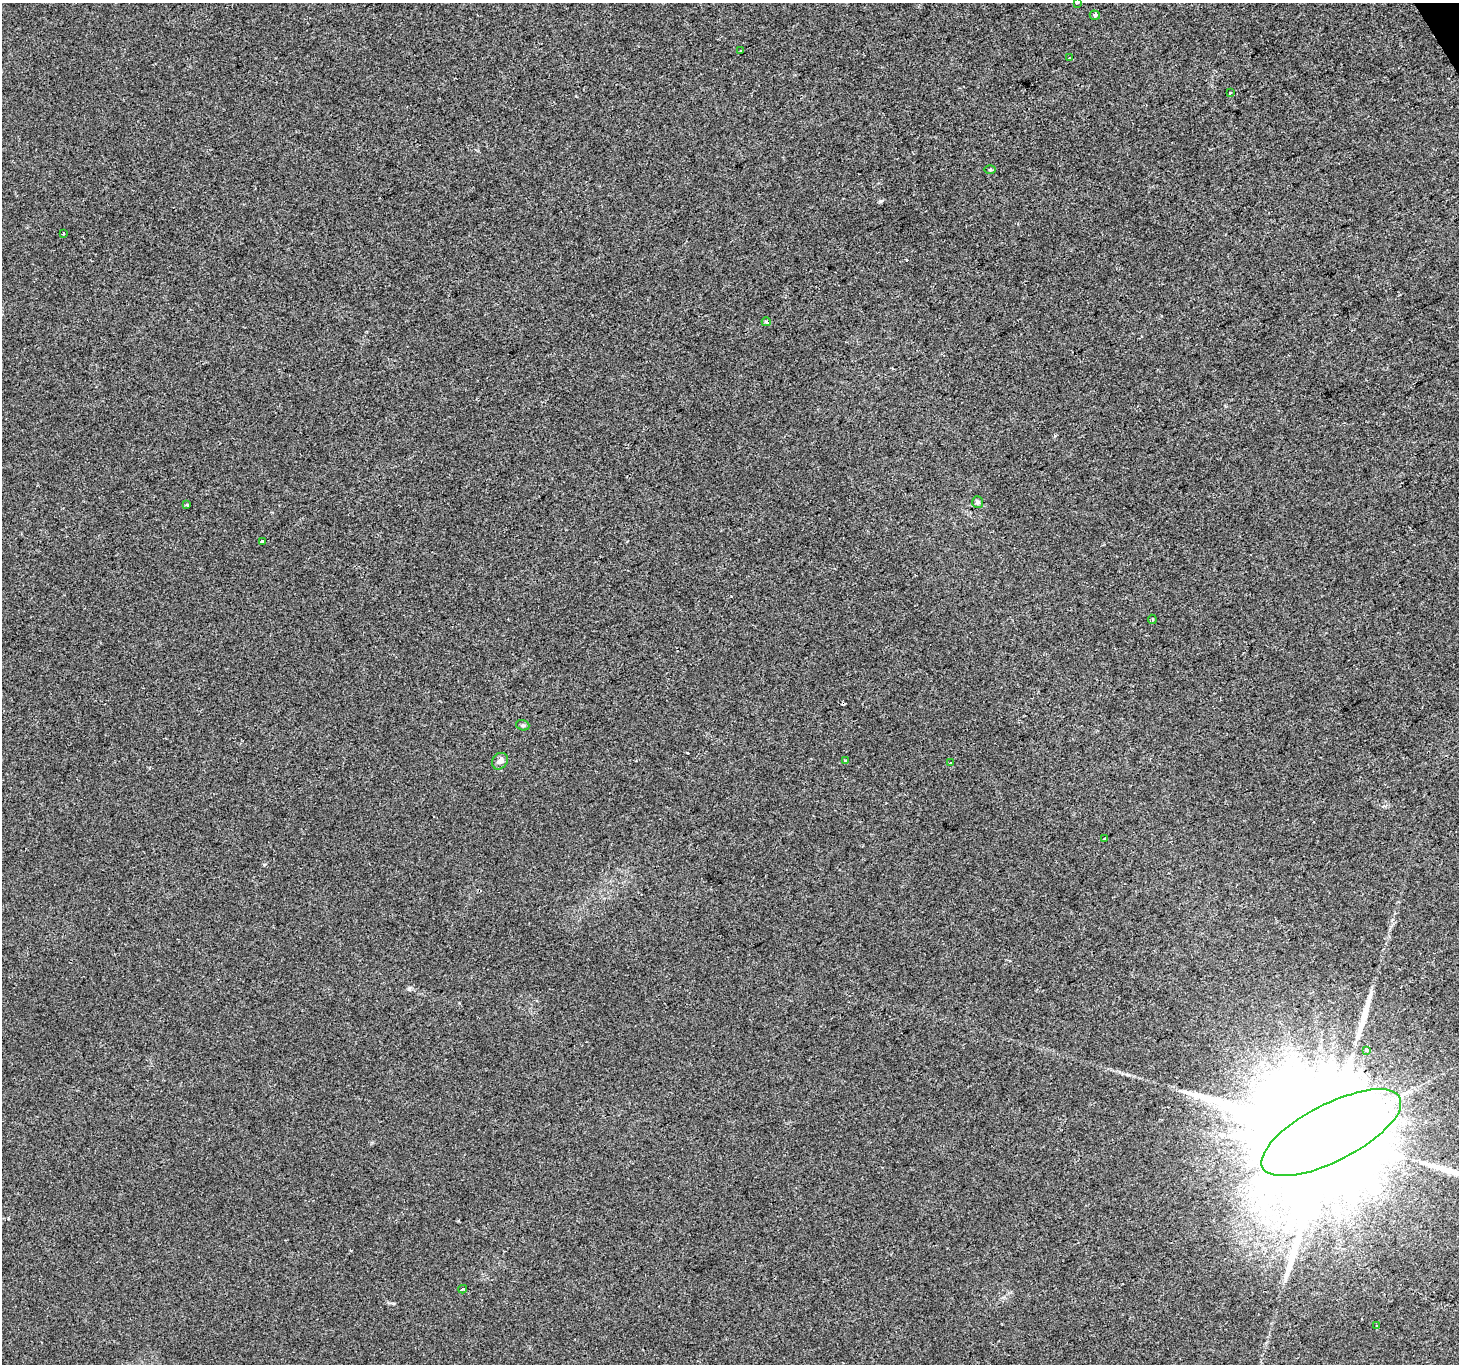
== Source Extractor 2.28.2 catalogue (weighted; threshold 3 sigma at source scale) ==
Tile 10 of 4 x 4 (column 2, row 3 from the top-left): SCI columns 1460-2916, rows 1532-2893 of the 5830 x 5725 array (HDU 1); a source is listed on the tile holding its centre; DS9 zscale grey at full resolution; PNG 1461 x 1366 px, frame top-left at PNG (2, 3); each listed source drawn as its Kron ellipse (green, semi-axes under 4 px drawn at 4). Shown black and unused: <1% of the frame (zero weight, under 2 of 3 exposures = <1% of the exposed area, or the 3 px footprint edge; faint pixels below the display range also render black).
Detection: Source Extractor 2.28.2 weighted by HDU 2 'WHT'; one run over the whole footprint, this tile lists its part. Background 0.00705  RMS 0.0048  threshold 0.0216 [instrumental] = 3 sigma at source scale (4.5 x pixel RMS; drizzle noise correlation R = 1.50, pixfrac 1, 0.0396/0.0396 arcsec/px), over >= 5 px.
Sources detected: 25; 2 cosmic-ray / hot-pixel residue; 2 long thin detections or spike segments (spike, bleed or trail) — neither listed nor drawn; the other 21 listed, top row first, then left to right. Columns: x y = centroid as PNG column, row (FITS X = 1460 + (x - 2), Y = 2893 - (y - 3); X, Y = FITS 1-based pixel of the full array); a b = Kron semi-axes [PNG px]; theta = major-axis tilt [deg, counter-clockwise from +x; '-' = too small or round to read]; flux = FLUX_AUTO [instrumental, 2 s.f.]
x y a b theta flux
1077 3 3 2 - 0.52
1095 15 5 4 - 1.2
741 51 3 2 - 0.42
1069 58 3 3 - 1
1230 93 3 2 - 0.39
990 170 6 4 0 0.57
63 234 3 3 - 1
766 322 4 3 - 1.3
978 502 6 5 - 0.97
187 505 3 3 - 0.73
263 542 3 3 - 1.8
1152 619 4 3 - 0.65
523 725 6 5 - 0.86
500 761 9 7 48 2.1
845 761 4 4 - 0.68
950 763 3 2 - 1.2
1104 839 3 3 - 1.8
1367 1050 3 3 - 3.4
1331 1133 77 28 27 45000
463 1289 4 3 - 0.79
1377 1325 3 3 - 1.4
Isophote crosses this tile's border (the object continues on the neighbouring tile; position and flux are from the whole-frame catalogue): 1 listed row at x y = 1077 3
Unlisted compact peaks at least as high as the median listed source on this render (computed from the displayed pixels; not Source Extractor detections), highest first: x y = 409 989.